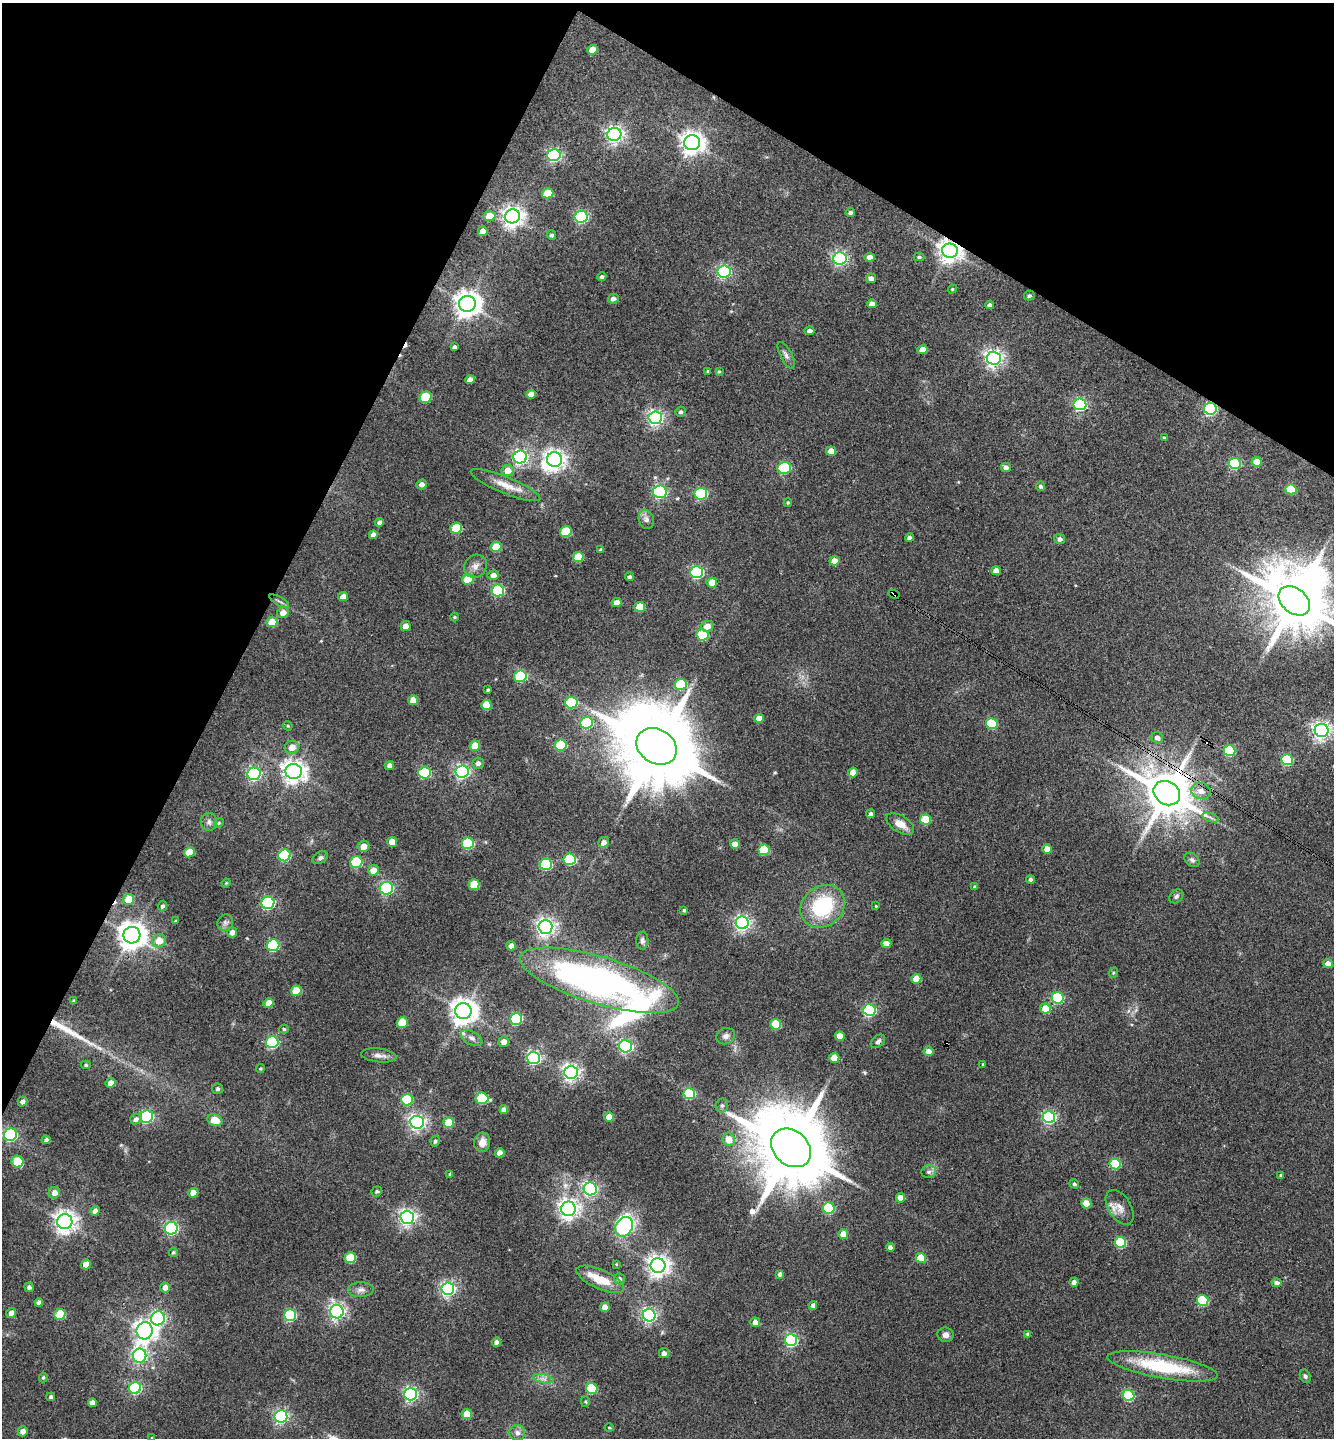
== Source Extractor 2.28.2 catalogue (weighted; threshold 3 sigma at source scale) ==
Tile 2 of 4 x 4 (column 2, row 1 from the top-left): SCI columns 1478-2809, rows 4310-5745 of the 5756 x 5746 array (HDU 1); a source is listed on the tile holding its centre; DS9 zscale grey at full resolution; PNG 1336 x 1440 px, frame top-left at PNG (2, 3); each listed source drawn as its Kron ellipse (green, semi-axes under 4 px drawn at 4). Shown black and unused: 26% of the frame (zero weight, under 3 of 4 exposures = <1% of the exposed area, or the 3 px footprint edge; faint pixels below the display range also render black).
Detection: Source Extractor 2.28.2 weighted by HDU 2 'WHT'; one run over the whole footprint, this tile lists its part. Background 0.1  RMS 0.0084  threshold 0.0378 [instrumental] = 3 sigma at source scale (4.5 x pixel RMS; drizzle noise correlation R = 1.50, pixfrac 1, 0.05/0.05 arcsec/px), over >= 5 px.
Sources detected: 289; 3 inside a brighter object's white glare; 3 cosmic-ray / hot-pixel residue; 1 long thin detection or spike segment (spike, bleed or trail) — neither listed nor drawn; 1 inside a brighter listed object's ellipse — not listed separately; the other 281 listed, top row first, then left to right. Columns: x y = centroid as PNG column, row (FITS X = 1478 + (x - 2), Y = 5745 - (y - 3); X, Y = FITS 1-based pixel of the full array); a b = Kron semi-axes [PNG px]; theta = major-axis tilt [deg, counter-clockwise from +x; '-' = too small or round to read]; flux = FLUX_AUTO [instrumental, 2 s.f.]
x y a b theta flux
592 50 5 4 - 9.7
614 134 7 6 - 360
692 143 8 7 - 680
554 155 7 6 - 160
548 193 6 5 - 21
850 212 5 4 - 2
490 216 6 5 - 14
512 216 7 7 - 570
581 217 7 6 - 150
483 231 5 4 - 6.9
552 235 4 4 - 1.7
950 251 8 7 - 710
870 257 5 4 - 6.4
919 257 5 4 - 1.4
840 258 7 6 - 210
724 272 6 6 - 150
602 277 5 4 - 1.8
871 278 5 5 - 3.6
952 289 4 4 - 0.85
1029 296 5 5 - 1.7
613 299 5 4 - 3.1
467 304 8 8 - 930
872 304 5 4 - 5.3
990 305 4 4 - 2.7
809 331 5 4 - 3.1
454 347 4 3 - 2
923 350 5 4 - 10
786 355 14 6 -63 3.4
994 358 7 6 - 360
708 371 4 4 - 1.2
719 371 4 4 - 0.89
470 380 5 4 - 5.1
531 394 5 4 - 5.7
426 397 6 5 - 41
1080 404 6 6 - 150
1210 409 6 6 - 140
681 412 5 5 - 1.9
655 418 7 6 - 260
1164 438 4 3 - 1.4
831 451 5 4 - 9.2
520 457 7 6 - 250
554 460 7 7 - 510
1257 462 5 4 - 14
1235 463 6 5 - 77
1006 467 5 4 - 3.5
784 468 7 6 - 79
508 470 6 6 - 9.1
421 484 5 5 - 3.5
505 485 37 8 -22 13
1040 486 5 4 - 1.9
1291 489 5 5 - 32
660 492 7 6 - 150
701 494 6 6 - 93
788 503 4 3 - 1
646 519 10 7 -71 3.6
380 522 4 4 - 3.1
456 528 6 5 - 39
566 531 6 5 - 42
373 535 4 4 - 3.5
910 538 4 4 - 3.1
1060 539 5 5 - 2.9
496 547 5 5 - 20
601 550 4 4 - 1.3
578 557 5 5 - 22
834 561 5 4 - 7.5
475 566 12 10 48 6
996 571 4 4 - 6
697 572 6 6 - 120
493 575 6 5 - 4.2
629 577 4 4 - 1.8
468 579 6 5 - 22
712 582 5 5 - 11
498 590 6 6 - 95
894 594 6 4 -28 120
343 596 5 4 - 5.6
279 601 11 3 -31 1.9
1294 601 17 12 -39 6900
617 602 5 4 - 7.1
640 607 5 5 - 19
283 613 6 5 - 5.5
455 617 4 4 - 0.92
272 622 5 5 - 17
406 626 5 4 - 6.1
707 626 6 5 - 7.1
702 635 6 5 - 59
520 676 6 6 - 58
681 684 6 5 - 48
488 690 4 3 - 1.2
413 700 5 5 - 8.4
571 703 6 6 - 72
486 705 5 5 - 17
759 718 5 4 - 7.9
586 723 6 6 - 63
992 723 6 5 - 48
288 726 5 3 - 0.91
1322 730 7 6 - 410
1157 738 6 5 - 4.2
561 745 6 5 - 44
475 746 5 5 - 12
657 746 21 17 -32 14000
292 747 7 6 - 7.7
1229 751 6 5 - 62
1287 760 6 5 - 68
478 763 6 6 - 3.1
389 765 5 4 - 3.5
294 771 8 7 - 650
462 772 6 6 - 200
853 772 5 4 - 9.6
424 773 6 6 - 81
254 774 7 6 - 170
1201 791 10 8 -15 6.7
1167 793 14 11 -32 4100
870 814 4 4 - 2.4
1210 817 9 3 -19 2
926 819 5 5 - 34
209 822 9 8 - 3.3
219 823 5 4 - 1
900 824 15 8 -32 9.4
392 842 5 5 - 9.5
604 842 5 5 - 5
468 843 6 5 - 72
735 844 5 4 - 8
364 846 6 5 - 7.6
1047 849 5 4 - 8.3
764 850 5 5 - 39
189 852 5 5 - 18
284 855 6 6 - 82
320 858 8 5 31 2.4
570 859 6 6 - 72
1192 860 9 6 -37 2.2
356 862 6 6 - 69
546 864 6 6 - 68
373 870 6 5 - 8.3
1030 879 4 4 - 2
226 883 5 3 - 0.78
474 884 5 5 - 24
975 887 4 4 - 1.6
386 888 6 6 - 140
1176 896 8 6 46 2.2
129 899 6 5 - 16
268 903 6 6 - 140
162 906 5 4 - 2
823 906 23 20 39 63
876 906 3 3 - 0.64
684 910 4 4 - 1.3
175 921 4 4 - 0.79
225 923 8 7 - 2.9
742 923 6 6 - 280
545 927 7 7 - 400
232 932 5 4 - 3.9
132 935 8 8 - 1100
159 941 7 6 - 12
642 941 9 6 89 2.8
886 943 5 4 - 6.8
273 945 6 6 - 78
511 946 5 4 - 4.2
1328 964 5 4 - 7.7
1113 973 5 3 - 0.94
916 979 5 5 - 12
599 980 83 23 -17 310
296 991 5 5 - 22
1058 998 6 5 - 82
74 1001 4 3 - 1.5
269 1003 5 5 - 10
1045 1008 5 5 - 17
869 1010 6 6 - 120
463 1011 8 8 - 940
516 1019 6 6 - 84
402 1022 5 5 - 28
776 1024 5 5 - 32
284 1029 5 4 - 1.3
726 1036 9 8 - 3.4
840 1036 5 4 - 12
472 1038 12 7 -28 4
878 1041 8 5 40 2.1
272 1042 6 6 - 110
504 1042 5 5 - 4.8
625 1046 6 6 - 180
929 1051 5 5 - 5.4
379 1055 18 6 -7 5.3
534 1058 6 6 - 170
834 1058 5 5 - 15
983 1064 3 3 - 0.76
86 1065 5 4 - 1.2
260 1068 4 4 - 0.99
571 1072 7 6 - 350
110 1083 5 4 - 6.4
218 1089 5 5 - 1.7
689 1094 6 5 - 63
482 1098 6 5 - 54
407 1100 6 5 - 48
22 1102 5 4 - 3.3
722 1106 7 6 - 2.2
504 1110 4 4 - 4.2
147 1117 6 6 - 150
609 1117 5 4 - 11
1049 1117 6 6 - 150
136 1119 6 5 - 2.8
215 1120 8 5 -21 14
417 1122 7 6 - 320
449 1123 5 5 - 25
10 1135 6 6 - 130
729 1139 7 6 - 10
46 1140 4 4 - 2.2
435 1141 5 4 - 1.7
482 1142 9 8 - 6.6
791 1148 22 17 -41 12000
500 1153 4 4 - 6.5
17 1162 6 5 - 33
1115 1164 5 5 - 61
929 1172 7 6 - 2.7
450 1174 4 3 - 1.4
1281 1175 3 3 - 1.4
1074 1184 5 4 - 1.5
590 1189 6 6 - 200
377 1191 5 5 - 1.4
54 1193 6 5 - 5.8
193 1193 5 5 - 10
901 1198 4 4 - 8.1
1086 1204 5 5 - 20
1120 1207 19 11 -57 8.3
829 1208 6 5 - 68
568 1209 7 7 - 500
95 1211 5 4 - 3.8
407 1217 7 6 - 320
65 1222 7 7 - 610
624 1227 10 8 59 130
171 1228 6 6 - 170
843 1234 5 5 - 11
1121 1243 6 5 - 56
890 1247 4 4 - 3.5
173 1252 4 4 - 1.2
350 1258 5 5 - 37
921 1258 5 5 - 26
86 1264 5 5 - 9.4
616 1264 4 3 - 0.8
658 1265 7 7 - 590
780 1274 4 4 - 2.6
600 1279 26 9 -24 19
619 1279 5 5 - 2.4
1074 1282 4 4 - 4.2
1277 1283 5 4 - 3.3
29 1287 5 4 - 2.3
165 1287 5 5 - 5.1
448 1289 6 6 - 230
361 1290 13 7 2 4
1203 1300 6 5 - 59
39 1302 4 4 - 3.1
813 1305 4 4 - 3.1
605 1307 5 4 - 7.6
337 1312 7 6 - 250
11 1313 5 4 - 5.3
60 1314 6 5 - 39
290 1315 6 6 - 100
649 1315 6 6 - 230
158 1318 7 6 - 180
755 1322 5 5 - 5.6
145 1331 9 8 - 540
1028 1334 4 4 - 2.1
946 1335 8 7 - 4.1
791 1340 6 6 - 140
496 1342 5 4 - 2.8
664 1353 5 5 - 3.4
140 1356 7 6 - 210
1163 1366 56 12 -10 62
1305 1376 7 5 -63 2
43 1377 5 4 - 1.2
543 1379 10 4 -13 3.1
135 1388 6 6 - 110
592 1389 5 5 - 49
411 1394 6 6 - 210
1128 1395 6 5 - 68
51 1397 4 4 - 1.9
585 1402 5 4 - 1
92 1403 4 4 - 4.8
467 1414 5 5 - 13
281 1416 6 6 - 200
609 1427 4 3 - 0.82
23 1431 5 5 - 4.6
517 1433 8 8 - 4.3
152 1438 4 4 - 0.83
Overlapping masked pixels (flux is a lower limit): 4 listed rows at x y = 950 251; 1210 409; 894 594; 1167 793
Isophote crosses this tile's border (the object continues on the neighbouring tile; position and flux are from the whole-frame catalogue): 2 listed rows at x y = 1294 601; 152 1438